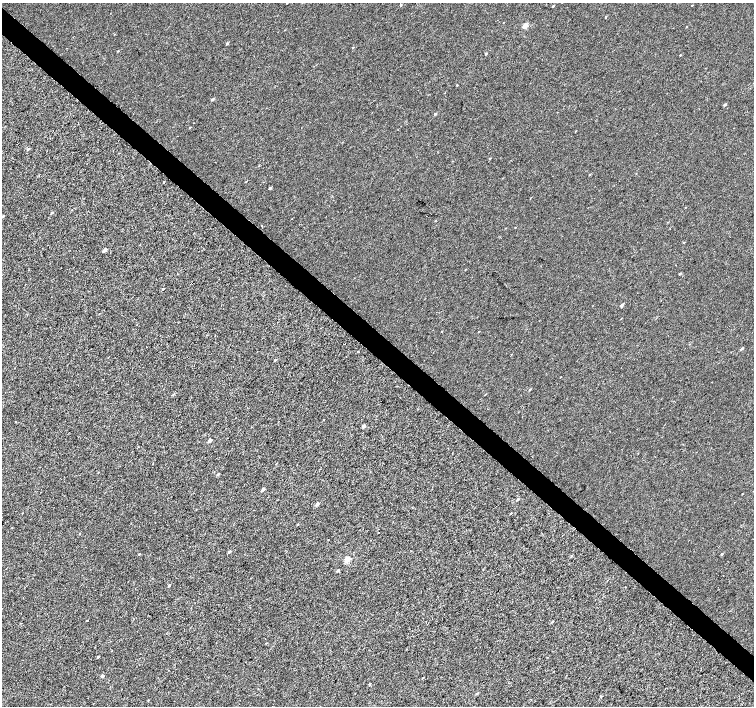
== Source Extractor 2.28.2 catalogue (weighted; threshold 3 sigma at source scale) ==
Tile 11 of 4 x 4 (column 3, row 3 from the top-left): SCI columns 3014-4517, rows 1640-3046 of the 6023 x 6028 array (HDU 1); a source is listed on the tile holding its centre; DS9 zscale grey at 2 x 2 block average (1 PNG px = mean of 2 x 2 image px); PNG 756 x 708 px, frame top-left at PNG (2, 3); no overlay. Shown black and unused: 4% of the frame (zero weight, under 3 of 4 exposures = <1% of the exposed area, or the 3 px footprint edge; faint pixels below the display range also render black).
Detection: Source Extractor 2.28.2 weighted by HDU 2 'WHT'; one run over the whole footprint, this tile lists its part. Background 2.34e-04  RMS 0.0024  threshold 0.0107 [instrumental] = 3 sigma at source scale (4.5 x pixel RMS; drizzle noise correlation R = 1.50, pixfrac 1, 0.0396/0.0396 arcsec/px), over >= 5 px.
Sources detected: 64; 1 cosmic-ray / hot-pixel residue — not listed; the other 63 listed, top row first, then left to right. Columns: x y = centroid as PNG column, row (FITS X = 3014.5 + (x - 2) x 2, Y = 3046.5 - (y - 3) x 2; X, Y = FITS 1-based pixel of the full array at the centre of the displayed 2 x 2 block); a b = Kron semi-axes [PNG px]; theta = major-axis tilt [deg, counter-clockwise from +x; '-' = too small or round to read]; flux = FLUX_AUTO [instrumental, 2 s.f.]
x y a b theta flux
401 5 2 2 - 0.51
692 5 2 2 - 0.29
553 6 3 2 - 0.48
605 17 2 2 - 0.41
525 26 3 2 - 6.2
686 27 2 2 - 0.21
227 43 3 3 - 0.65
353 47 2 2 - 0.29
118 51 2 2 - 0.3
486 54 3 2 - 0.48
680 55 2 2 - 0.32
212 99 2 2 - 0.95
725 105 3 2 - 0.81
435 114 3 2 - 0.66
190 127 2 2 - 0.33
28 149 3 2 - 0.65
490 159 3 2 - 0.35
259 165 3 2 - 0.24
589 175 2 2 - 0.39
163 182 2 2 - 0.37
270 188 2 2 - 0.94
685 207 2 2 - 0.23
52 213 3 2 - 0.54
2 216 3 2 - 0.59
262 226 2 2 - 0.8
515 227 2 2 - 0.2
684 242 3 2 - 0.29
105 250 3 2 - 2.6
680 274 3 2 - 0.52
163 289 2 2 - 0.48
621 305 3 2 - 1.4
742 349 3 2 - 0.82
275 360 3 2 - 0.45
561 376 2 2 - 0.35
530 389 3 2 - 0.39
485 394 2 2 - 0.24
364 426 3 2 - 1.8
210 440 2 2 - 3.2
153 464 2 2 - 0.23
218 474 3 2 - 0.85
263 489 3 3 - 1.2
742 494 2 2 - 0.19
517 499 3 2 - 0.79
317 504 3 2 - 1.9
511 513 2 2 - 0.36
298 524 3 2 - 0.37
79 534 2 2 - 0.24
229 552 3 2 - 1.1
139 554 3 2 - 0.37
721 554 3 2 - 0.51
571 556 3 2 - 0.49
347 559 3 3 - 12
338 571 3 3 - 0.78
607 580 2 2 - 0.21
169 585 3 2 - 0.53
86 621 2 2 - 0.33
552 621 3 2 - 0.44
98 657 3 2 - 0.5
102 676 3 2 - 1.1
423 677 2 2 - 0.35
369 684 3 2 - 0.53
477 693 3 3 - 0.52
601 697 3 3 - 0.44
Isophote crosses this tile's border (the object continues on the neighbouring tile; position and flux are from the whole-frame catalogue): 1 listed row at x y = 2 216
Diffuse or blended objects may show on this block-average render without a row.